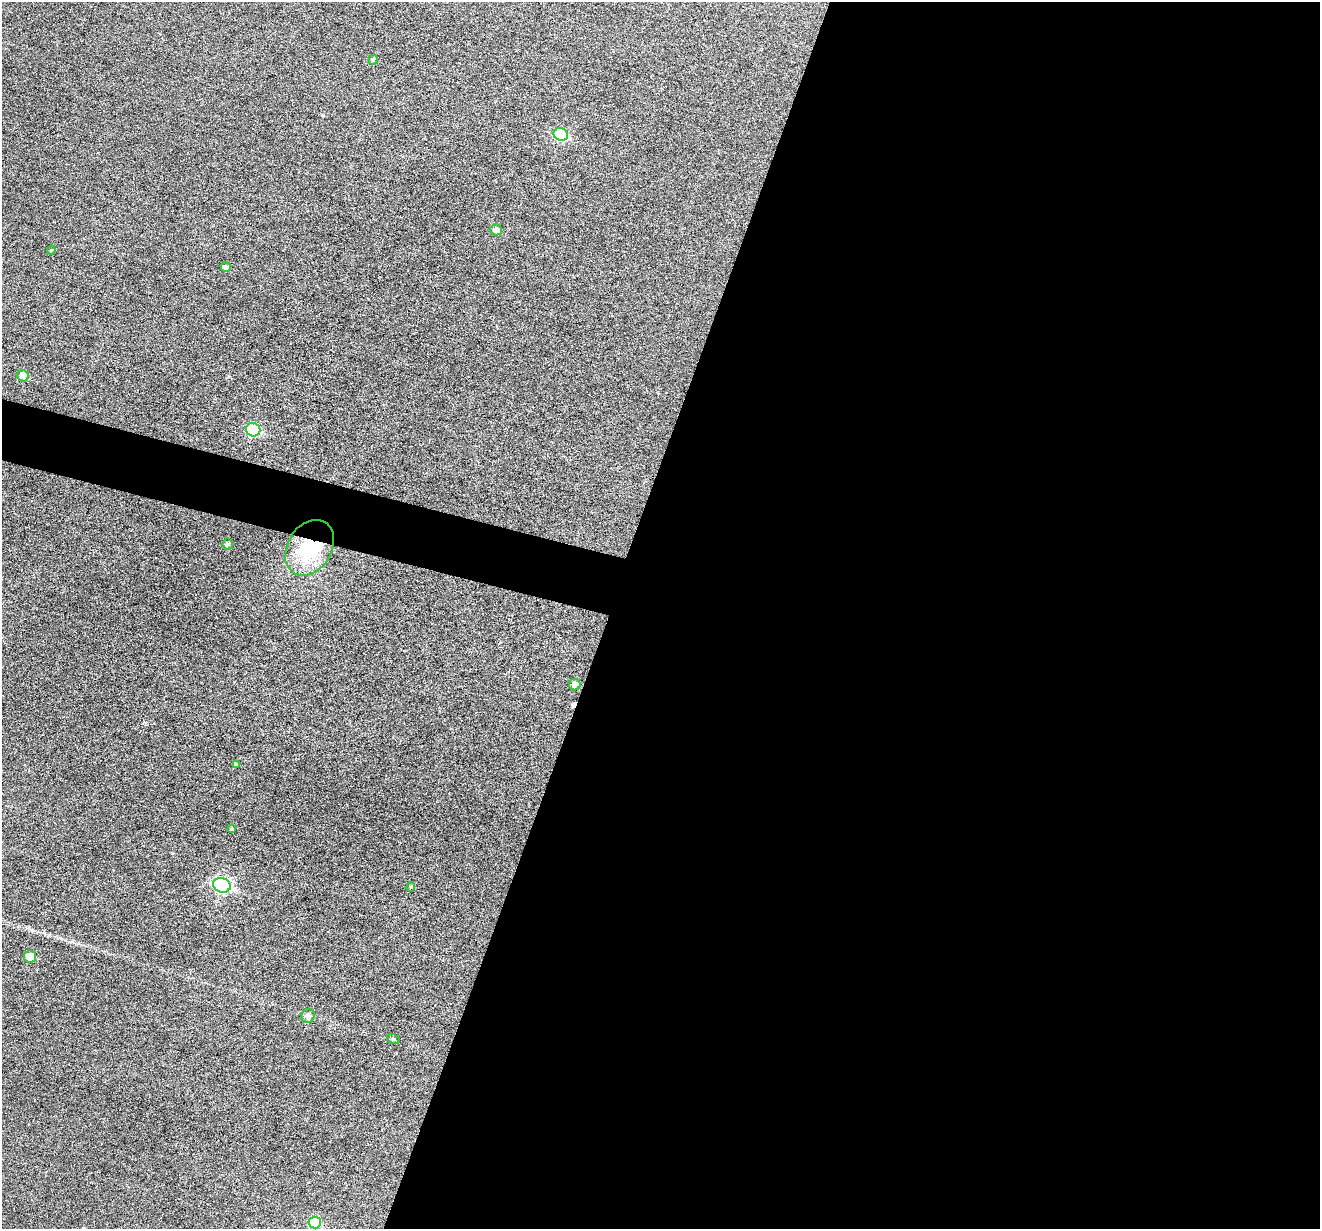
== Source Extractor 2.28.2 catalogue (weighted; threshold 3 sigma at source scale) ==
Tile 12 of 4 x 4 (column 4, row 3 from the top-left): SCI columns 3957-5274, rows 1481-2707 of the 5274 x 5287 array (HDU 1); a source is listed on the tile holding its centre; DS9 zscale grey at full resolution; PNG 1322 x 1231 px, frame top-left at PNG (2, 2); each listed source drawn as its Kron ellipse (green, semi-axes under 4 px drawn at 4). Shown black and unused: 56% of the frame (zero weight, under 3 of 6 exposures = <1% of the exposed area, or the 3 px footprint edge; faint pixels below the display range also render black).
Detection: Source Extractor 2.28.2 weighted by HDU 2 'WHT'; one run over the whole footprint, this tile lists its part. Background 0.043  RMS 0.0054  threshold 0.0221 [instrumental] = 3 sigma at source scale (4.09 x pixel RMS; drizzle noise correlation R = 1.36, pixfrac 0.8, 0.05/0.05 arcsec/px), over >= 5 px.
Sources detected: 19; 1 cosmic-ray / hot-pixel residue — neither listed nor drawn; the other 18 listed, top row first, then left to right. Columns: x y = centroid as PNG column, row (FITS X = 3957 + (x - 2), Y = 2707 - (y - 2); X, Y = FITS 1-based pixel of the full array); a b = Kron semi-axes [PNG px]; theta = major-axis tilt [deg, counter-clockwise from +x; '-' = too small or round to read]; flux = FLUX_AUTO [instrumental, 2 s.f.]
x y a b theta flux
373 59 5 4 - 0.87
561 134 7 6 - 36
496 230 5 5 - 2.6
51 250 4 3 - 0.53
226 267 5 4 - 1.7
23 376 6 5 - 7.7
253 430 7 6 - 34
228 544 5 5 - 1.1
310 548 30 22 58 39
575 684 6 6 - 2.9
236 764 4 4 - 0.78
232 829 4 3 - 0.54
222 885 9 7 -18 94
411 887 5 4 - 0.61
30 956 6 6 - 6.1
308 1016 7 6 - 1.5
394 1039 7 4 -28 0.83
315 1223 6 6 - 20
Overlapping masked pixels (flux is a lower limit): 1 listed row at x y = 310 548